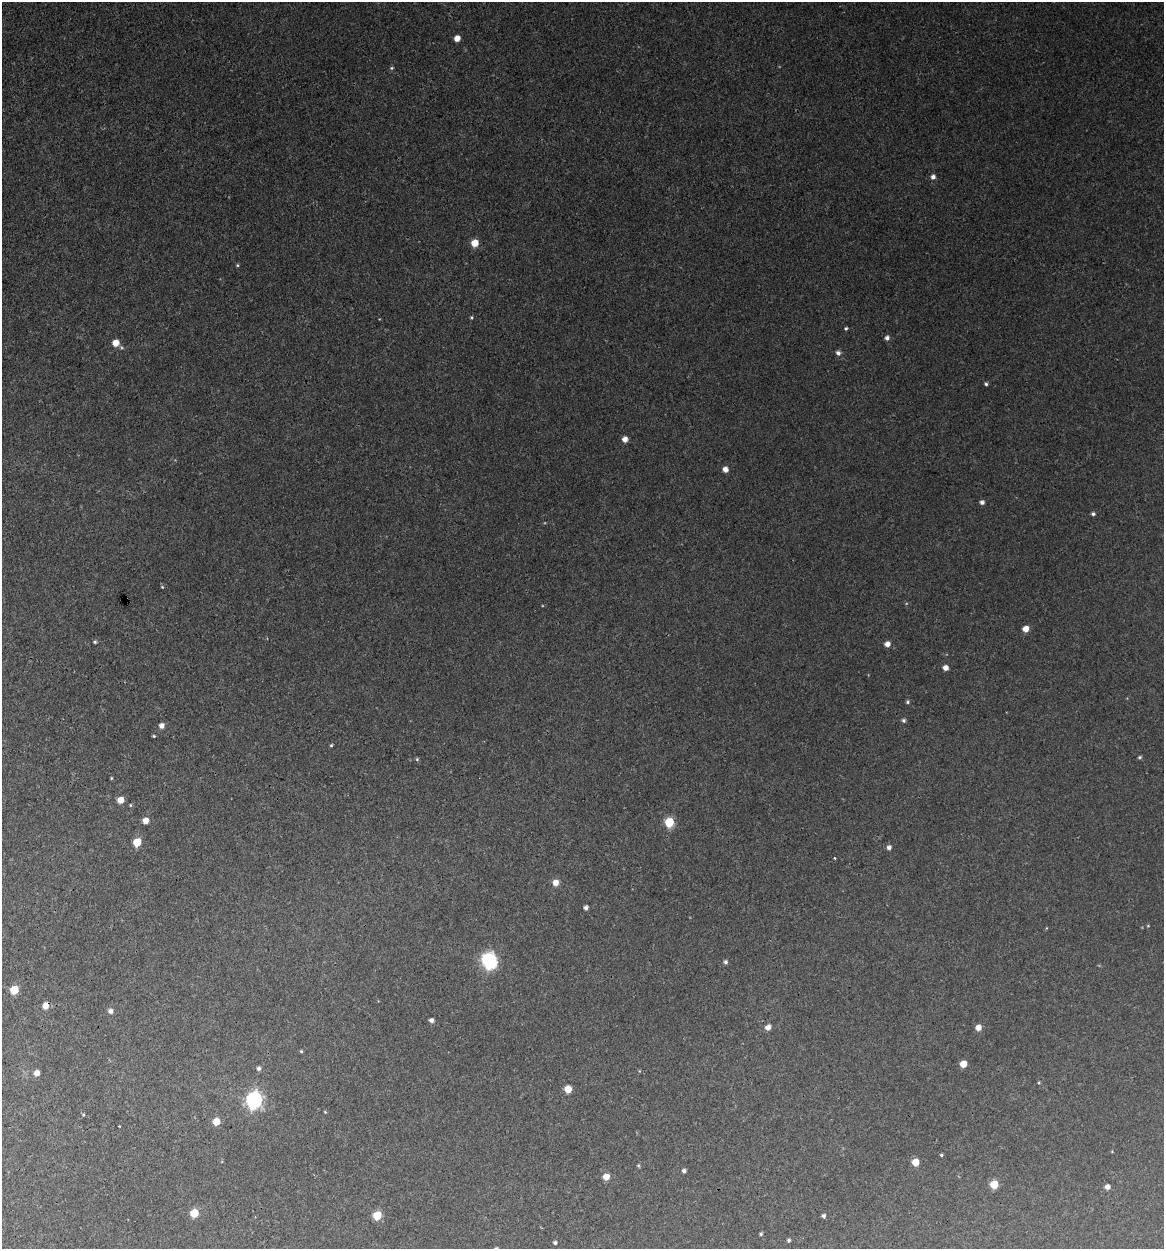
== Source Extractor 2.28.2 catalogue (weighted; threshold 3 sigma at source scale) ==
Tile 11 of 4 x 4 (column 3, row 3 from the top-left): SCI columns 2564-3725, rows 1248-2494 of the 5007 x 4987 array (HDU 1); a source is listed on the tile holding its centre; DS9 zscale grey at full resolution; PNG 1166 x 1251 px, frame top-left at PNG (2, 2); no overlay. Shown black and unused: <1% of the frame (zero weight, under 3 of 4 exposures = <1% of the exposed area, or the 3 px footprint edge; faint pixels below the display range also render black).
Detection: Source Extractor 2.28.2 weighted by HDU 2 'WHT'; one run over the whole footprint, this tile lists its part. Background 0.118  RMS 0.0043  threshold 0.0193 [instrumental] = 3 sigma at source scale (4.5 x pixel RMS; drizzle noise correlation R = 1.50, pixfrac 1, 0.05/0.05 arcsec/px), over >= 5 px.
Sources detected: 70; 1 too faint to see at this stretch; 1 inside a brighter object's white glare — not listed; the other 68 listed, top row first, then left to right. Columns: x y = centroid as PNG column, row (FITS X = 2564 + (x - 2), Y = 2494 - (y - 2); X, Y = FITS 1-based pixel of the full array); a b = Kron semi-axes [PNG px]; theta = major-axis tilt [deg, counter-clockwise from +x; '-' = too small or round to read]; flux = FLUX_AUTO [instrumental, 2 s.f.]
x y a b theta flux
457 38 5 5 - 4
392 68 5 4 - 0.58
933 177 5 5 - 1.8
475 243 5 5 - 7.5
237 265 4 4 - 0.49
471 317 4 3 - 0.48
846 328 4 3 - 0.63
887 338 5 5 - 1.5
116 343 5 5 - 6
838 353 6 5 - 1.4
986 384 4 4 - 0.73
625 439 5 5 - 3
725 469 5 4 - 2.8
982 502 4 4 - 1.6
1093 514 5 4 - 0.91
162 587 4 4 - 0.41
1026 629 5 5 - 4.5
95 642 4 4 - 0.6
887 644 5 5 - 2.8
946 668 5 4 - 2.8
907 702 5 4 - 0.68
904 720 4 4 - 0.89
161 726 5 5 - 2.4
154 736 4 4 - 0.43
331 745 4 3 - 0.49
1140 757 5 4 - 0.73
417 759 5 4 - 0.52
111 778 3 3 - 0.4
121 800 5 5 - 4.6
130 805 5 3 - 0.39
146 820 5 5 - 3.7
669 822 6 5 - 20
137 842 6 5 - 12
889 847 5 5 - 1.5
834 858 4 2 - 0.32
555 883 6 6 - 3.5
586 908 4 4 - 1.3
1148 926 4 3 - 0.32
490 962 8 7 - 69
726 962 5 5 - 0.95
14 990 5 5 - 14
45 1006 6 5 - 4
110 1011 6 5 - 1.6
431 1020 4 4 - 1.6
768 1027 5 5 - 2.7
978 1027 5 5 - 3.9
301 1051 4 4 - 0.47
963 1064 5 5 - 6.6
258 1068 5 5 - 1.1
37 1073 5 5 - 3
568 1089 5 5 - 8.1
254 1100 7 6 - 120
325 1112 4 3 - 0.38
216 1122 5 5 - 7.2
119 1126 3 3 - 0.45
941 1155 4 3 - 0.49
915 1162 5 5 - 8
638 1165 5 4 - 0.48
684 1171 4 4 - 1.2
606 1177 5 5 - 5.1
994 1184 5 5 - 13
1107 1187 5 5 - 2.3
194 1213 5 5 - 12
377 1215 5 5 - 15
824 1216 5 4 - 0.96
761 1234 4 3 - 0.61
789 1240 4 4 - 0.82
555 1243 4 4 - 0.93
Overlapping masked pixels (flux is a lower limit): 1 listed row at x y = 45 1006